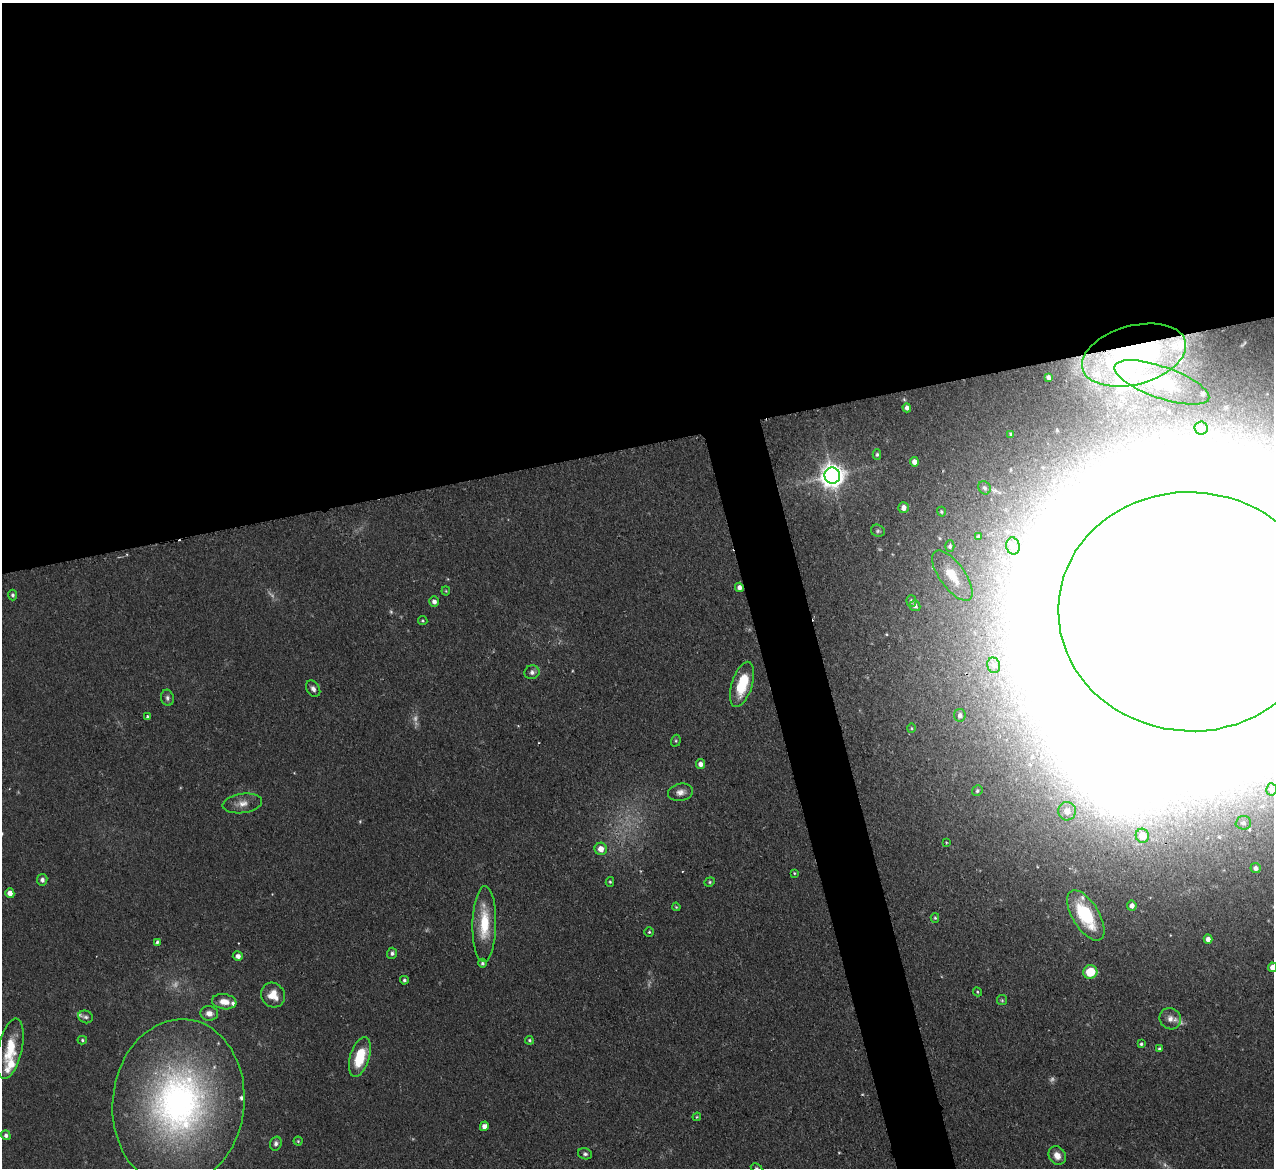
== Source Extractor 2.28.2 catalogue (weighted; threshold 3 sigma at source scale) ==
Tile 2 of 4 x 4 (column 2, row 1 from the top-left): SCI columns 1273-2544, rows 3761-4926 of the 5089 x 5065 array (HDU 1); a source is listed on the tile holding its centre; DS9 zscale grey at full resolution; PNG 1276 x 1170 px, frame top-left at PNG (2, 3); each listed source drawn as its Kron ellipse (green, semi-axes under 4 px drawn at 4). Shown black and unused: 41% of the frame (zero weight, under 2 of 3 exposures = <1% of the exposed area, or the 3 px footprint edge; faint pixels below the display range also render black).
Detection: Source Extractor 2.28.2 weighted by HDU 2 'WHT'; one run over the whole footprint, this tile lists its part. Background 0.0886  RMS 0.0061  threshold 0.0274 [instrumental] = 3 sigma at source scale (4.5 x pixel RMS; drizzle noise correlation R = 1.50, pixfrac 1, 0.05/0.05 arcsec/px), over >= 5 px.
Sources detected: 128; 12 too faint to see at this stretch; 20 inside a brighter object's white glare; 2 cosmic-ray / hot-pixel residue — neither listed nor drawn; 8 inside a brighter listed object's ellipse — not listed separately; the other 86 listed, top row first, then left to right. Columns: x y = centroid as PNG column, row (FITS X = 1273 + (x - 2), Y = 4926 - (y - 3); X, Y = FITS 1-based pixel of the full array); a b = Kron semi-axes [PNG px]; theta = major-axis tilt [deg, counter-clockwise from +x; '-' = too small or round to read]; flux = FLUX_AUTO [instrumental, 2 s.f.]
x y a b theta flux
1134 355 53 29 15 95
1049 377 4 3 - 1.4
1162 382 50 15 -19 23
907 408 4 4 - 2.3
1201 428 6 6 - 1.9
1011 434 4 3 - 1.2
877 454 5 4 - 1.1
914 462 5 4 - 3.9
832 476 8 8 - 710
984 488 7 6 - 1.7
903 508 5 5 - 3.9
941 512 5 4 - 0.87
878 531 7 6 - 1.3
978 537 4 4 - 1.4
950 546 5 4 - 1.5
1013 546 9 6 -77 2.4
952 576 29 12 -54 16
739 587 5 4 - 3.1
446 591 4 4 - 0.7
12 595 5 4 - 1.4
911 601 6 5 - 1.7
434 602 5 5 - 2.8
915 606 5 5 - 2
1191 612 132 119 -3 26000
423 620 5 4 - 0.84
994 665 8 6 -74 2.6
532 672 7 7 - 2.3
742 684 23 10 72 24
313 689 9 6 -58 2.7
167 698 8 6 -78 2
960 715 6 6 - 2.1
147 716 3 3 - 1.4
912 728 5 3 - 0.69
676 741 6 4 70 0.93
700 764 5 4 - 3.9
1272 789 6 5 - 1.7
977 791 5 5 - 1.3
680 792 12 8 12 4.1
242 803 20 9 8 6.1
1067 811 9 9 - 6
1243 823 8 6 3 2
1142 836 7 6 - 13
946 842 3 2 - 0.7
601 849 6 6 - 5.9
1256 868 5 5 - 2.3
794 873 3 3 - 0.58
42 880 6 5 - 2.2
610 882 5 4 - 0.82
710 882 5 4 - 0.93
10 893 5 4 - 4.7
1132 906 5 5 - 3.4
676 907 4 3 - 0.63
1086 915 28 13 -58 40
935 918 5 4 - 0.85
484 924 38 12 89 25
649 932 4 4 - 0.85
1208 939 4 4 - 3.5
157 942 4 3 - 1.3
392 953 5 5 - 1.8
238 956 5 5 - 3.1
482 963 4 4 - 1.2
1272 967 4 4 - 3.7
1090 972 7 7 - 17
404 980 4 4 - 1.2
977 992 5 4 - 0.67
273 995 13 11 -56 10
1002 1000 5 5 - 0.95
224 1002 12 7 -8 7
209 1013 9 7 -5 4.3
86 1017 7 6 - 1.6
1170 1019 11 10 - 4.8
82 1040 5 4 - 1
529 1040 4 4 - 0.91
1141 1044 4 3 - 1.2
10 1049 31 12 77 20
1160 1049 4 3 - 1.3
360 1057 20 9 73 23
178 1103 84 66 84 280
697 1117 4 3 - 0.71
484 1126 5 4 - 3.2
6 1135 5 4 - 1.9
298 1141 4 4 - 0.79
276 1143 7 5 72 1.7
585 1154 7 5 -17 1.6
1057 1155 10 8 -60 5.4
756 1168 6 4 -28 0.93
Overlapping masked pixels (flux is a lower limit): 3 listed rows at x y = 1134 355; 739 587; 1191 612
Isophote crosses this tile's border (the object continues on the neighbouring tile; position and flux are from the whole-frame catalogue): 3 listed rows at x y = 1191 612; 1272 967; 756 1168